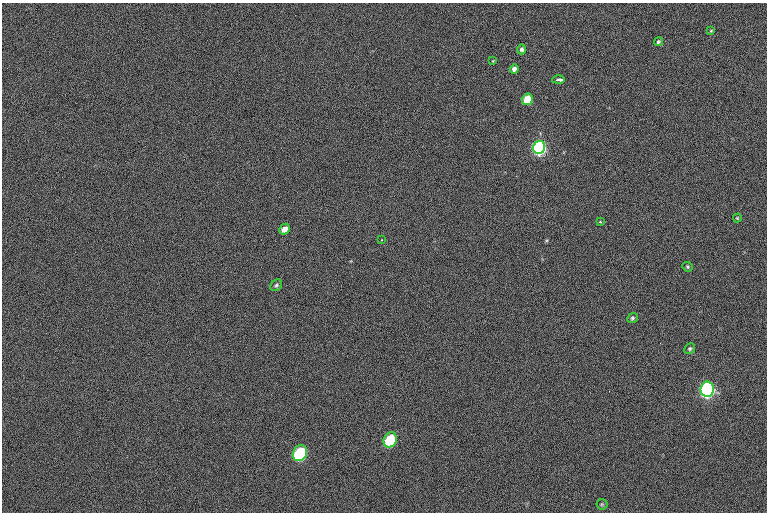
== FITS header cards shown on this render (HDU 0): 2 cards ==
NAXIS1  =                 765  / length of data axis 1
NAXIS2  =                 510  / length of data axis 2

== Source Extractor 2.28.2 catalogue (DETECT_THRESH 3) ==
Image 765 x 510 px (HDU 0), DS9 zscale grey, 1 PNG px = 1 image px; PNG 769 x 514 px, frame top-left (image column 1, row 510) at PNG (2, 3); each listed source drawn as its Kron ellipse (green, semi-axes under 4 px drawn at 4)
Background -67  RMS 13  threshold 39.8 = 3 sigma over >= 5 px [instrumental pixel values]
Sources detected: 20; all 20 listed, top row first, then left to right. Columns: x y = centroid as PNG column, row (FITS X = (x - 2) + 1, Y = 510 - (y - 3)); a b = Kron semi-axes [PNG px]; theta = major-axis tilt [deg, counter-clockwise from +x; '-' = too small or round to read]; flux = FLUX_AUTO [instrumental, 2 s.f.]
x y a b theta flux
711 31 4 4 - 820
658 42 5 4 - 1400
522 49 5 4 - 2300
493 61 4 4 - 790
514 69 5 4 - 4000
559 80 6 3 2 3200
527 99 6 5 - 31000
539 147 6 6 - 290000
737 218 4 4 - 860
600 222 3 3 - 950
284 229 6 5 - 5400
381 240 3 2 - 650
687 267 5 4 - 1100
276 285 6 5 - 1600
632 318 5 4 - 1700
690 348 5 5 - 1500
707 389 7 6 - 340000
390 440 8 6 65 64000
300 453 8 7 - 120000
602 504 5 5 - 1200